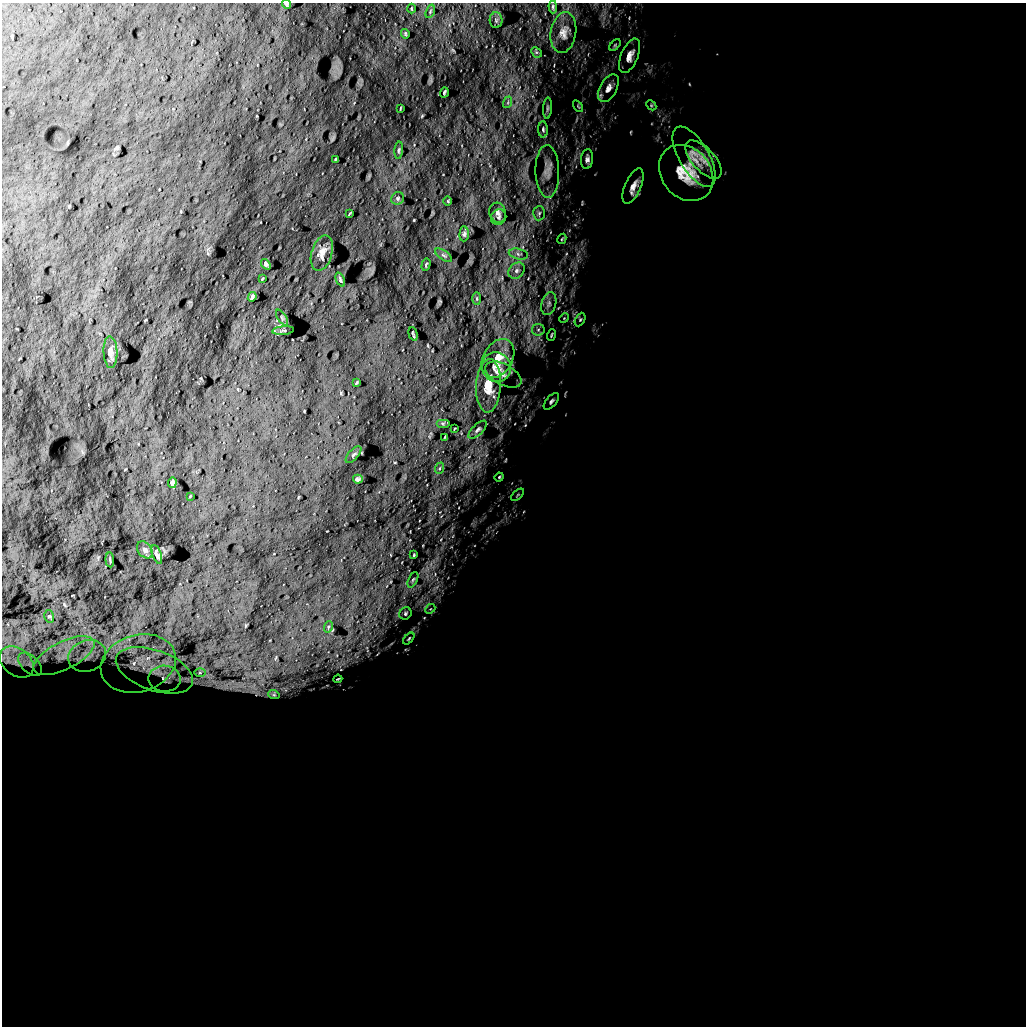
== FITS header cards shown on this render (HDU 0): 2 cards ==
NAXIS1  =                 1024 /
NAXIS2  =                 1024 /

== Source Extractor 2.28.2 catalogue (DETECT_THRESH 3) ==
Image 1024 x 1024 px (HDU 0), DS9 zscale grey, 1 PNG px = 1 image px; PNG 1028 x 1028 px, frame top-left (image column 1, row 1024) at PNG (2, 3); each listed source drawn as its Kron ellipse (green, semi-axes under 4 px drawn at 4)
Background 5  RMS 740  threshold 2230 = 3 sigma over >= 5 px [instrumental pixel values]
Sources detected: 90; all 90 listed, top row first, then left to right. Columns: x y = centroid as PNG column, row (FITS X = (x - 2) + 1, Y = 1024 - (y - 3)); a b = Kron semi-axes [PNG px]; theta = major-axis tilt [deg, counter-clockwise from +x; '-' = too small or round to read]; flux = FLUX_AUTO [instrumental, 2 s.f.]
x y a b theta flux
287 4 5 4 - 7.3e+04
553 7 6 4 -89 7.7e+04
411 9 5 2 - 4.7e+04
430 11 7 4 71 7.3e+04
496 20 8 6 -88 1.2e+05
563 33 20 12 80 5.8e+05
405 34 5 3 - 6.2e+04
615 45 7 4 46 7.2e+04
536 52 6 4 -45 7.0e+04
630 56 18 8 67 4.2e+05
608 88 15 8 61 3.6e+05
444 92 5 3 - 6.8e+04
508 102 6 3 72 6.3e+04
651 105 6 4 -46 7.0e+04
578 106 6 4 -55 6.2e+04
400 108 3 2 - 3.7e+04
547 108 11 3 87 9.4e+04
543 129 8 4 -88 1.0e+05
399 150 9 4 85 8.3e+04
694 157 34 15 -59 8.9e+05
335 159 3 2 - 4.5e+04
587 159 10 6 84 1.8e+05
704 160 24 11 -47 6.6e+05
547 172 26 12 -89 6.4e+05
686 173 30 24 -50 1.7e+06
633 186 19 8 67 4.2e+05
398 198 6 6 - 9.0e+04
448 201 4 3 - 3.8e+04
350 213 4 2 - 4.5e+04
498 213 10 8 -75 1.9e+05
539 213 7 6 - 1.2e+05
499 217 8 7 - 1.5e+05
464 234 7 4 88 9.3e+04
562 239 5 4 - 5.6e+04
322 253 18 10 74 3.6e+05
518 254 10 5 -12 1.6e+05
444 255 9 4 -35 1.1e+05
266 264 6 3 -51 1.1e+05
426 265 6 3 74 5.7e+04
516 271 9 7 47 1.9e+05
262 279 3 2 - 4.0e+04
340 280 7 3 -66 8.5e+04
252 297 5 3 - 7.8e+04
477 299 6 3 -90 5.9e+04
549 304 12 7 75 2.5e+05
282 318 9 3 -57 7.7e+04
564 318 5 4 - 5.0e+04
580 320 7 5 63 8.5e+04
538 330 6 6 - 1.2e+05
283 331 11 3 5 6.5e+04
413 334 7 2 -74 7.1e+04
551 335 6 3 72 5.6e+04
110 352 16 7 -88 2.7e+05
498 358 21 14 60 8.1e+05
496 367 15 14 - 5.8e+05
503 375 20 10 -28 2.3e+05
357 382 4 2 - 4.4e+04
488 386 27 12 87 8.9e+05
551 401 10 5 49 1.3e+05
443 423 7 4 0 7.6e+04
454 429 3 2 - 3.3e+04
478 430 11 5 45 1.6e+05
445 437 3 2 - 3.8e+04
353 455 10 5 48 1.1e+05
440 468 6 4 70 8.2e+04
499 477 5 4 - 5.8e+04
358 479 5 4 - 1.1e+05
172 483 5 4 - 8.2e+04
517 495 8 3 42 6.9e+04
190 496 4 2 - 3.5e+04
145 550 9 6 -51 1.4e+05
157 554 10 4 -70 1.3e+05
414 555 3 2 - 4.8e+04
110 560 7 2 -86 5.0e+04
413 580 8 4 65 1.0e+05
430 609 5 4 - 7.0e+04
405 613 6 5 - 1.0e+05
49 616 6 5 - 7.9e+04
328 627 6 3 72 6.0e+04
409 639 7 4 46 6.8e+04
64 656 33 14 27 1.4e+06
87 656 19 15 19 8.0e+05
17 662 19 13 -38 8.8e+05
138 663 38 28 17 2.7e+06
30 664 14 8 -44 3.6e+05
154 670 40 20 -19 2.1e+06
200 673 6 4 1 6.9e+04
164 679 16 13 -2 4.8e+05
338 679 4 2 - 5.5e+04
274 695 6 3 -18 4.9e+04
At the frame edge (FLAGS 8, measured only in part): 1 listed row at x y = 287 4